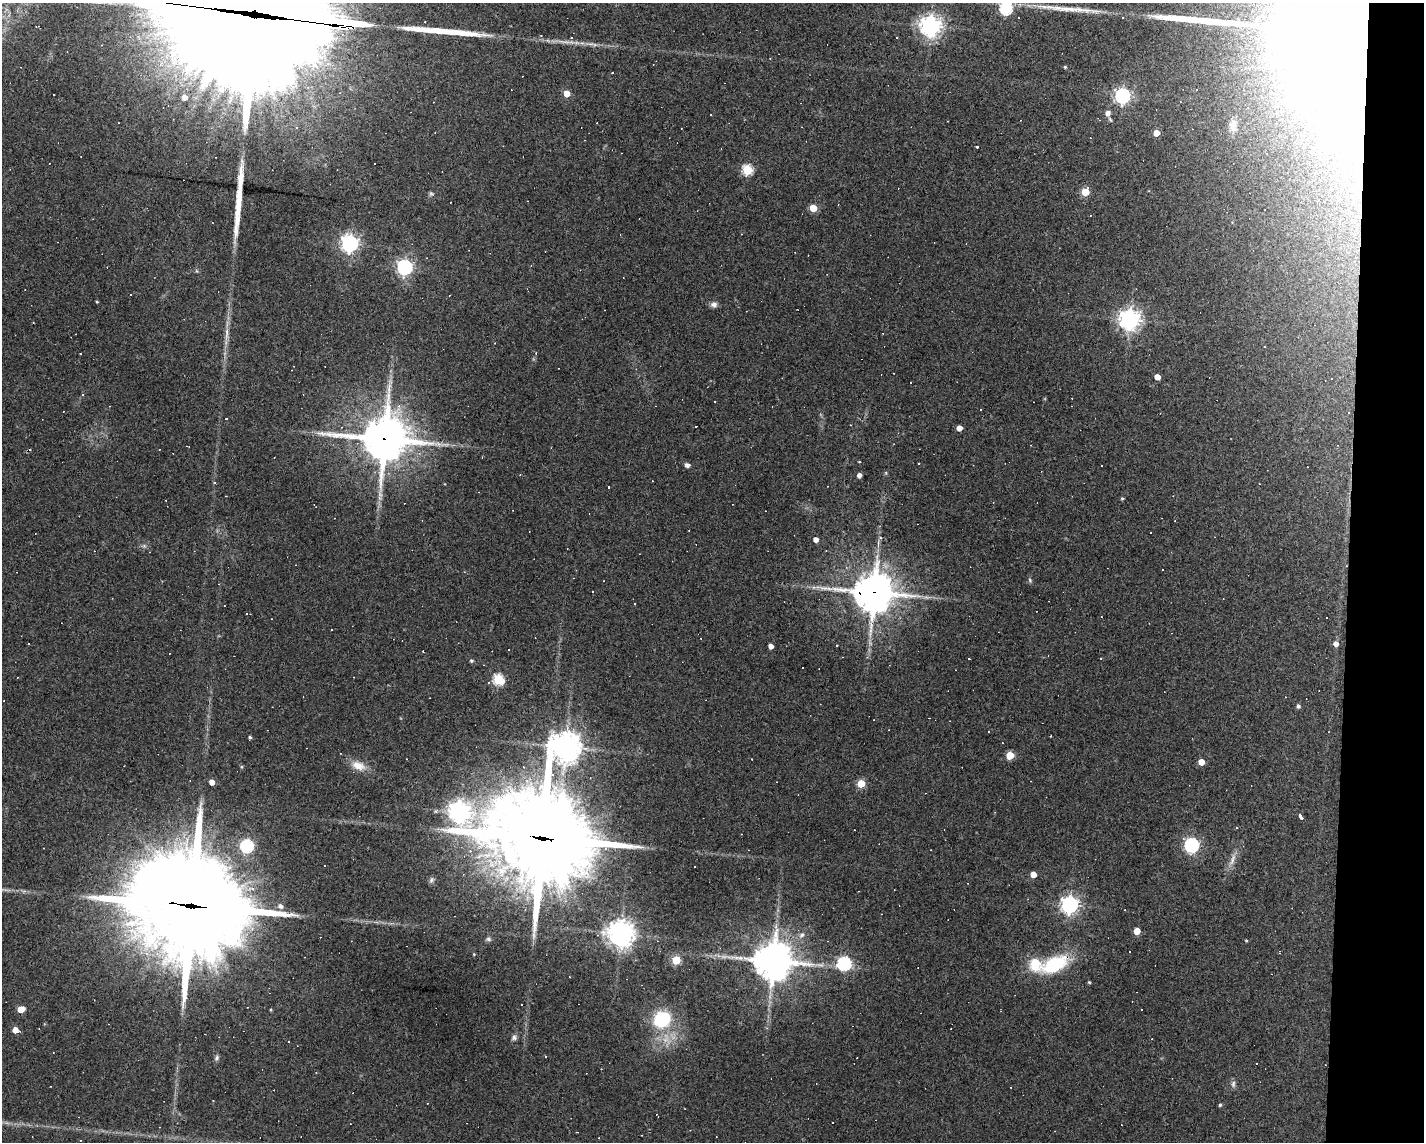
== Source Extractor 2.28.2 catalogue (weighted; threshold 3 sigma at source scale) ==
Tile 9 of 3 x 4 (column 3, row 3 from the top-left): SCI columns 2948-4369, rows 1141-2280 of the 4583 x 4561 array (HDU 1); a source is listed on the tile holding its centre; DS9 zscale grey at full resolution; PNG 1426 x 1144 px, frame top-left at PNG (2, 3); no overlay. Shown black and unused: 5% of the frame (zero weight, under 3 of 4 exposures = <1% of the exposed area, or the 3 px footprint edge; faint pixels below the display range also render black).
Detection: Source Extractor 2.28.2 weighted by HDU 2 'WHT'; one run over the whole footprint, this tile lists its part. Background 0.0808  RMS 0.0057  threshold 0.0257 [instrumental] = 3 sigma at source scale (4.5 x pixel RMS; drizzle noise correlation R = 1.50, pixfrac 1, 0.05/0.05 arcsec/px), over >= 5 px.
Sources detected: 191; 1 inside a brighter object's white glare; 77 cosmic-ray / hot-pixel residue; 6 long thin detections or spike segments (spike, bleed or trail) — not listed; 2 inside a brighter listed object's ellipse — not listed separately; the other 105 listed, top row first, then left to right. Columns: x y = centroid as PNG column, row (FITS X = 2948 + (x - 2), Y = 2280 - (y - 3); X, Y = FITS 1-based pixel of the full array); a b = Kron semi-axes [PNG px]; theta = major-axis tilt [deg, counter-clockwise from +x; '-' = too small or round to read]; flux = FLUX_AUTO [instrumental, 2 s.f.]
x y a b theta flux
1006 8 6 6 - 77
251 19 65 49 -15 24000
36 26 3 2 - 0.38
930 26 7 7 - 390
1346 33 89 69 -90 2900
571 38 4 4 - 0.53
101 45 3 2 - 0.42
595 45 7 4 -18 1.3
1065 67 4 4 - 0.71
1270 68 3 3 - 0.37
612 73 2 2 - 0.45
567 93 5 4 - 8.9
1123 96 6 6 - 160
185 97 6 6 - 3.9
1108 113 6 6 - 3.2
711 115 2 2 - 0.41
1233 125 17 9 90 4.2
296 127 4 4 - 0.76
1156 133 4 4 - 7.5
977 147 3 3 - 11
747 170 5 5 - 45
1085 192 5 5 - 20
431 194 6 5 - 1
813 208 5 5 - 15
1090 215 3 2 - 0.35
350 243 7 6 - 230
405 267 6 6 - 160
197 271 6 3 -70 0.66
97 302 3 3 - 0.53
714 304 9 7 -2 2.2
1129 319 7 7 - 400
227 333 20 4 90 4
536 353 4 3 - 0.53
1157 377 4 4 - 5.3
1332 378 3 2 - 0.58
83 395 3 3 - 1
959 428 4 4 - 4.8
385 439 18 16 0 1900
159 449 3 2 - 0.33
482 458 3 2 - 0.36
859 462 3 3 - 0.51
687 465 6 5 - 1.7
520 475 3 2 - 0.53
859 475 4 4 - 2.8
214 483 4 3 - 0.71
226 496 2 2 - 0.37
1122 498 4 3 - 0.77
1151 532 3 2 - 0.57
880 538 4 4 - 1.1
816 540 5 4 - 3.4
1162 570 3 2 - 0.67
1030 580 7 5 -69 0.99
874 592 14 13 - 1400
1336 644 6 5 - 3.1
837 645 3 2 - 0.55
771 646 4 4 - 3.7
423 652 3 2 - 0.41
1101 658 3 2 - 0.33
968 659 3 3 - 1.5
471 661 4 4 - 1
498 679 6 5 - 50
489 683 4 4 - 0.92
1298 706 5 4 - 1.4
250 737 3 3 - 0.96
566 747 11 10 - 720
1010 755 5 5 - 17
1201 762 4 4 - 7
358 766 20 11 -23 7.2
241 767 5 4 - 0.67
212 782 4 4 - 5.1
861 784 5 5 - 19
459 812 9 8 - 400
1301 817 6 3 -59 2.1
542 838 40 32 -14 7700
1191 845 6 6 - 130
247 846 6 6 - 79
470 851 4 4 - 1.2
1232 860 20 6 68 4.3
695 867 3 2 - 0.54
1033 874 4 4 - 6.9
431 880 9 6 64 1.4
252 888 7 6 - 2.7
858 891 3 2 - 0.47
1070 905 7 6 - 250
192 906 48 34 -11 11000
280 906 6 5 - 2.4
1137 931 5 5 - 12
620 934 8 8 - 640
802 935 9 7 49 2.7
488 939 7 5 -17 1.1
1246 940 4 3 - 0.52
474 954 4 3 - 0.46
676 960 5 5 - 24
773 961 13 12 - 1400
844 963 6 6 - 110
1054 965 28 14 25 37
1089 982 3 3 - 0.67
21 1009 6 4 13 9.5
662 1019 16 15 - 34
15 1030 6 5 - 5.4
514 1037 8 7 - 1.7
217 1058 8 6 65 1.4
1233 1084 10 6 89 1.7
1220 1105 4 4 - 0.89
833 1122 3 2 - 1.1
Overlapping masked pixels (flux is a lower limit): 7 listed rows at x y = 251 19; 1346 33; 385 439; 874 592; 542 838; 192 906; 1054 965
Isophote crosses this tile's border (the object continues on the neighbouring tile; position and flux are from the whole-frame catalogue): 3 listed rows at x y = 1006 8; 251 19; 1346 33